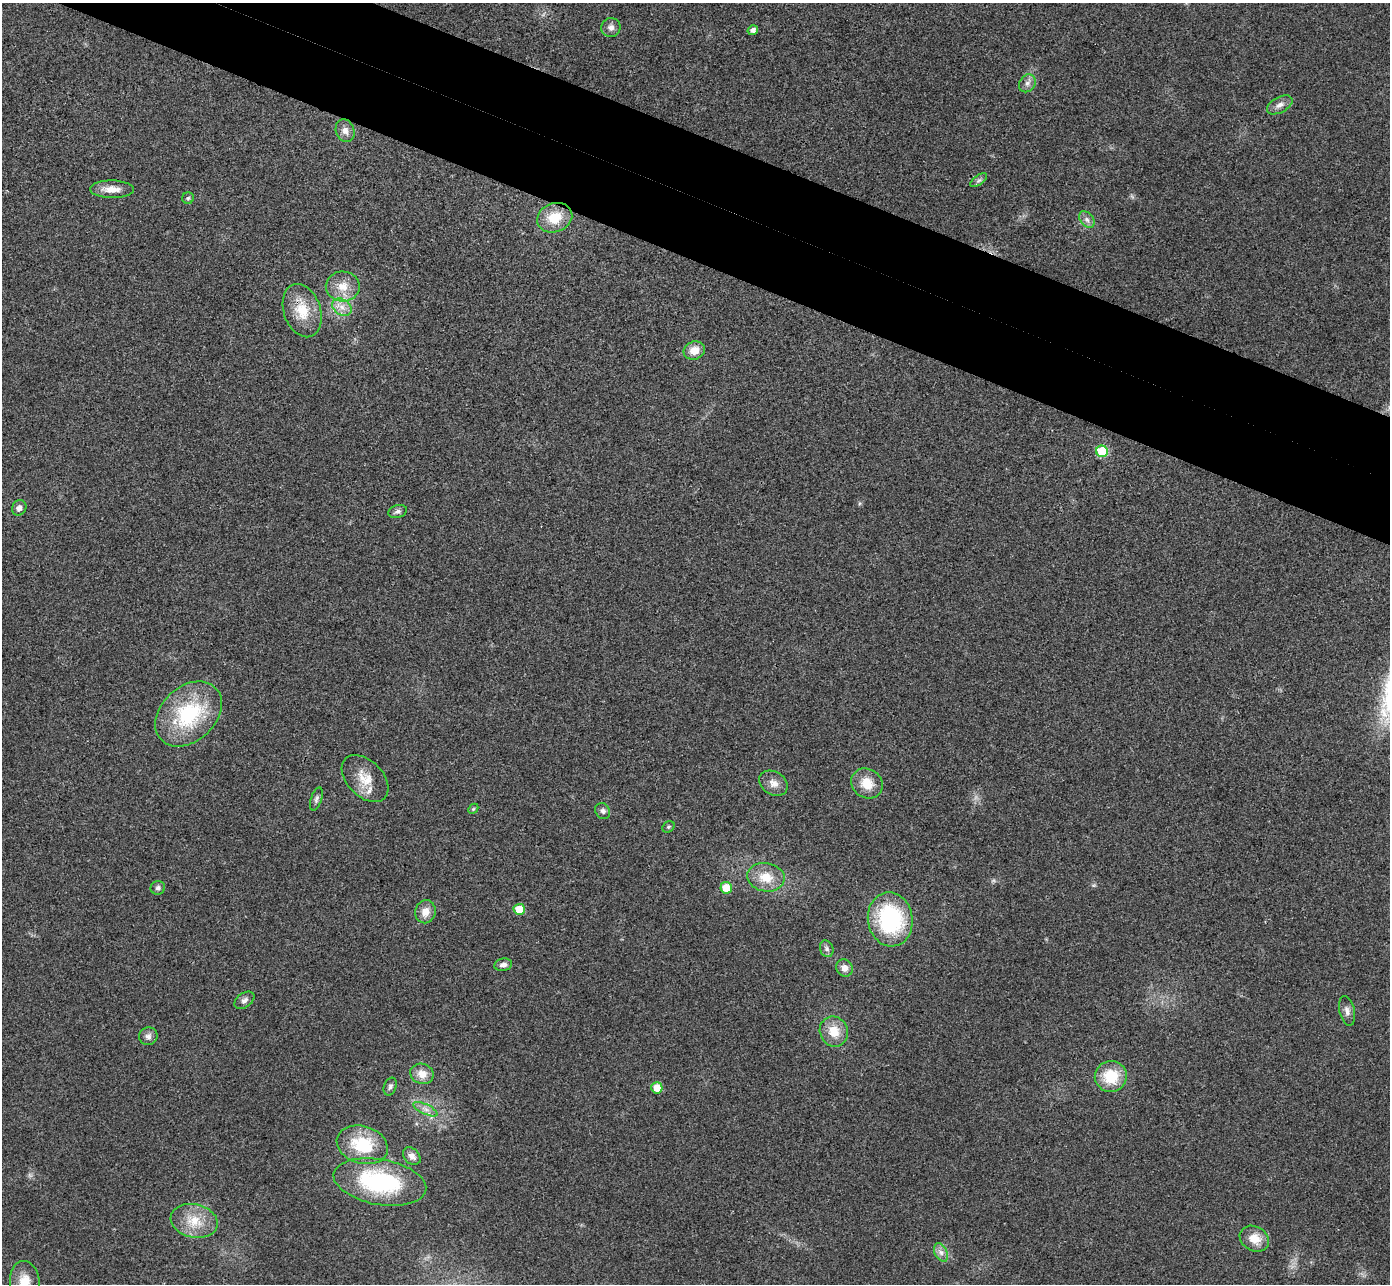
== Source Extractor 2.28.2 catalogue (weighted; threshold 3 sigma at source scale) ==
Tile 11 of 4 x 4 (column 3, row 3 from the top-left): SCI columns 2802-4189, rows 1476-2757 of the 5607 x 5646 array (HDU 1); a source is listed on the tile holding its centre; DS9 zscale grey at full resolution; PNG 1392 x 1286 px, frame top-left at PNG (2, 3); each listed source drawn as its Kron ellipse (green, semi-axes under 4 px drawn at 4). Shown black and unused: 8% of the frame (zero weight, under 3 of 4 exposures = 6% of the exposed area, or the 3 px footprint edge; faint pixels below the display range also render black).
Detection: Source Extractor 2.28.2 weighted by HDU 2 'WHT'; one run over the whole footprint, this tile lists its part. Background 0.025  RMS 0.0063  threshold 0.0283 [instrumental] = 3 sigma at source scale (4.5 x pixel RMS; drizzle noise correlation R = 1.50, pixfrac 1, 0.05/0.05 arcsec/px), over >= 5 px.
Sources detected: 50; all 50 listed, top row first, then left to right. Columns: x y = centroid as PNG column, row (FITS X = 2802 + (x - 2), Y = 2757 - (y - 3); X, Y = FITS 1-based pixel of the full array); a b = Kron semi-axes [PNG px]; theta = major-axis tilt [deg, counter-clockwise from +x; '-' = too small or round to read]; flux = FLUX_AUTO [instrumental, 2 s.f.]
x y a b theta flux
611 27 10 9 - 3.2
753 30 5 5 - 2.7
1027 83 9 8 - 2.9
1280 105 14 7 29 3.5
345 131 11 9 -70 4
979 180 9 5 35 1.6
112 189 22 9 -1 7.2
188 198 6 5 - 1.2
555 218 18 14 20 15
1087 219 9 6 -50 2.5
343 286 17 15 -3 10
342 307 11 7 -34 4.8
302 311 27 18 -71 17
694 350 11 9 21 7.6
1102 451 6 5 - 26
19 508 8 7 - 2.8
398 511 9 6 17 2
188 714 38 27 43 51
365 778 28 18 -45 13
773 783 15 11 -33 5.2
867 783 16 14 -33 11
316 799 12 5 72 1.9
473 809 6 4 45 0.88
603 811 8 7 - 2.2
668 827 6 5 - 1.1
766 877 19 14 -10 12
158 888 7 6 - 1.8
726 888 6 5 - 13
519 909 5 5 - 13
425 912 11 10 - 6.4
890 919 27 22 -80 66
827 949 8 6 -70 1.8
503 965 9 6 10 2.6
844 968 9 8 - 4.2
244 1000 11 7 36 2.3
1347 1011 15 7 -77 3.2
834 1031 15 14 - 12
148 1036 9 9 - 2.7
422 1074 12 10 -20 6.6
1111 1076 16 15 - 20
390 1087 9 6 67 1.8
657 1088 5 5 - 9.5
425 1109 13 5 -26 3.3
362 1145 26 18 -16 30
412 1156 10 7 -44 3.3
380 1182 47 23 -10 69
194 1221 24 16 -13 15
1254 1239 15 12 -30 8.8
941 1252 10 6 -63 2.9
25 1282 21 15 -84 11
Overlapping masked pixels (flux is a lower limit): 1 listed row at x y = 302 311
Isophote crosses this tile's border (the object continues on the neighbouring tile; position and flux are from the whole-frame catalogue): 1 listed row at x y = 25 1282